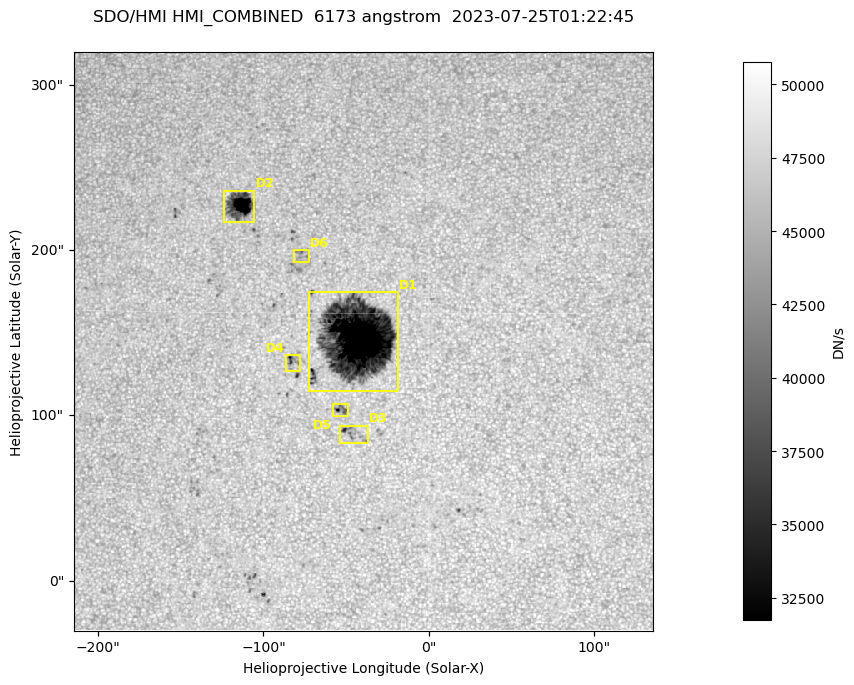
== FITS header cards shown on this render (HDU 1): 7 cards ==
TELESCOP= 'SDO/HMI '           / Telescope
INSTRUME= 'HMI_COMBINED'       / For HMI: HMI_SIDE1, HMI_FRONT2, or HMI_COMBINED
WAVELNTH=                6173. / [angstrom] Wavelength
DATE-OBS= '2023-07-25T01:22:45.900' / [ISO] Observation date {DATE__OBS}
CTYPE1  = 'HPLN-TAN'           / CTYPE1: HPLN
CTYPE2  = 'HPLT-TAN'           / CTYPE2: HPLT
BUNIT   = 'DN/s    '           / Physical Units

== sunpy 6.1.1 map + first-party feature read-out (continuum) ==
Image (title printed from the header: SDO/HMI HMI_COMBINED  6173 angstrom  2023-07-25T01:22:45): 695 x 695 px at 0.504 arcsec/px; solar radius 945 arcsec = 1874 px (partial field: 4.4% of the solar disc is inside the frame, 100% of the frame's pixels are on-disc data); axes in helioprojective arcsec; data unit DN/s (BUNIT, on the colour bar)
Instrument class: CONTINUUM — white-light / continuum photospheric image (CONTENT/OBS_TYPE)
Dark features (sunspots / pores): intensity divided by the frame's on-disc median (partial field: no limb-darkening profile); local-median window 302 px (8% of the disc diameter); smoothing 3 px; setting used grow <= 0.95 with closing radius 3 px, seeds <= 0.88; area >= 120 px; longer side >= 8 px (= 4 arcsec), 4 px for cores <= 0.7; partial field; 6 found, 6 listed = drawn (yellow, D1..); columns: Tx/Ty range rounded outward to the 2 arcsec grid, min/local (2 s.f., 1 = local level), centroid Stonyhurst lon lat
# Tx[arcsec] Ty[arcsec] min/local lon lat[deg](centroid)
D1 -74..-18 114..176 0.13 -3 +14
D2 -124..-104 216..236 0.28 -7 +19
D3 -54..-36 82..94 0.75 -3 +11
D4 -88..-76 126..138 0.7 -5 +13
D5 -58..-48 98..108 0.73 -3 +11
D6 -82..-72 192..200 0.85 -5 +17